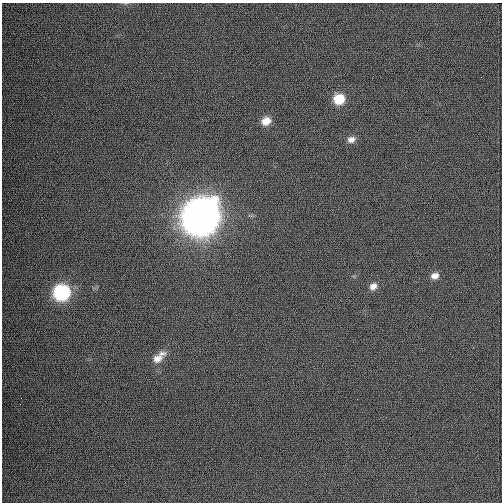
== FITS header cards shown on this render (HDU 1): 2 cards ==
NAXIS1  =                  500 / length of data axis 1
NAXIS2  =                  500 / length of data axis 2

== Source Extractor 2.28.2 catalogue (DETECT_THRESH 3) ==
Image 500 x 500 px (HDU 1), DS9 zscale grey, 1 PNG px = 1 image px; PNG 504 x 504 px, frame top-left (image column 1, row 500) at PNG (2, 3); no overlay
Background 1080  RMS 30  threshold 88.6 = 3 sigma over >= 5 px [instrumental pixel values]
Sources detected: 8; all 8 listed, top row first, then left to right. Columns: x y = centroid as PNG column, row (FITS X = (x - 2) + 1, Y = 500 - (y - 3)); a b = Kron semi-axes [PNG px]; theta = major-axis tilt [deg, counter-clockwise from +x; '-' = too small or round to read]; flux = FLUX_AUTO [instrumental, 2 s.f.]
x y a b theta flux
339 99 10 9 - 4.8e+04
266 121 10 8 26 2.1e+04
351 139 10 8 15 1.1e+04
200 216 17 15 37 4.5e+06
435 276 9 7 13 1.2e+04
373 286 10 8 34 1.1e+04
61 292 11 11 - 2.1e+05
157 359 16 10 37 2.0e+04